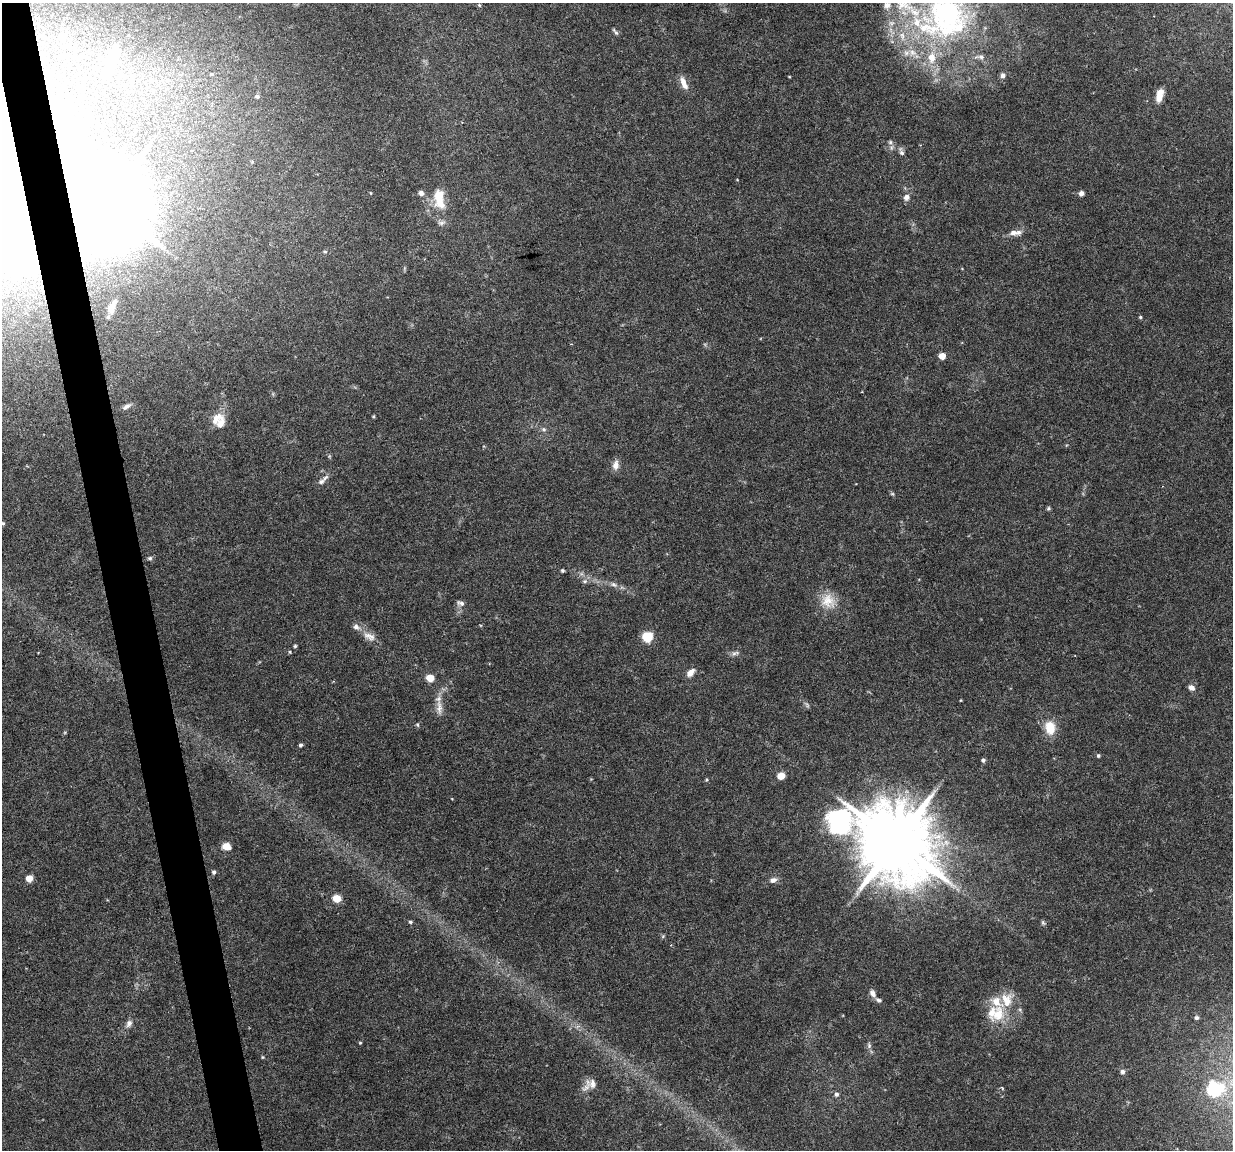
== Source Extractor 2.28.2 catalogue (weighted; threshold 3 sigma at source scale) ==
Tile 11 of 4 x 4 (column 3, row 3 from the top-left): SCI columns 2461-3691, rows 1182-2329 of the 4923 x 4704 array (HDU 1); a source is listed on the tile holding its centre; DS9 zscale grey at full resolution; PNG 1235 x 1152 px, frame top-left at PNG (2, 3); no overlay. Shown black and unused: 3% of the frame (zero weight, under 4 of 8 exposures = <1% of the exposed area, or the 3 px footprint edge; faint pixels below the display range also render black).
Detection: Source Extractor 2.28.2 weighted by HDU 2 'WHT'; one run over the whole footprint, this tile lists its part. Background 0.0186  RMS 0.0013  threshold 0.00538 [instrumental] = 3 sigma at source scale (4.09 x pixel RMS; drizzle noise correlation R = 1.36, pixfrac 0.8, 0.0396/0.0396 arcsec/px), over >= 5 px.
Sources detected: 99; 2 too faint to see at this stretch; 1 inside a brighter object's white glare — not listed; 21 inside a brighter listed object's ellipse — not listed separately; the other 75 listed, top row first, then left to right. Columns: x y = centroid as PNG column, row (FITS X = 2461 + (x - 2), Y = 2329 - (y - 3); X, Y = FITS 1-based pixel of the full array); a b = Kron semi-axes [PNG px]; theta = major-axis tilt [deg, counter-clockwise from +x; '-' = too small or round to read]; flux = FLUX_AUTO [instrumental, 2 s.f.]
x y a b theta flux
479 5 5 4 - 0.14
948 13 68 63 63 35
615 32 11 4 -51 0.25
111 58 40 11 73 4.7
212 74 4 3 - 0.12
1003 75 6 6 - 0.45
684 83 18 7 -67 1.2
257 96 5 4 - 0.24
1159 96 16 7 77 1.3
890 142 6 6 - 0.28
901 152 12 5 -71 0.42
370 193 5 3 - 0.1
421 193 6 5 - 0.56
1081 193 5 4 - 0.56
906 197 9 8 - 0.6
439 199 32 15 -81 3.3
105 204 21 18 -40 1500
1013 233 12 8 -4 0.69
325 252 6 4 -6 0.19
112 307 15 7 66 1.2
1140 317 4 4 - 0.15
942 356 5 5 - 1.9
126 406 13 6 31 0.51
373 416 4 4 - 0.13
216 419 22 12 41 1.6
544 429 7 6 - 0.3
616 465 13 8 83 0.77
325 478 12 5 45 0.48
892 494 6 4 -1 0.16
1048 508 5 4 - 0.19
3 523 4 4 - 0.16
150 558 6 5 - 0.24
562 571 4 4 - 0.21
585 581 6 5 - 0.29
613 584 12 6 -20 0.52
828 601 22 19 -52 2.5
461 603 11 6 -17 0.45
369 636 20 9 -23 1.1
647 637 6 5 - 8.3
295 646 4 4 - 0.18
290 652 4 4 - 0.14
735 653 12 5 8 0.41
690 672 12 7 45 0.78
430 678 5 5 - 3.2
1191 688 8 6 -31 0.53
439 707 24 8 -88 1.2
417 725 6 5 - 0.19
1050 728 19 14 -76 2.2
301 745 4 4 - 0.28
1098 756 5 5 - 0.21
983 760 4 4 - 0.33
781 776 5 5 - 2
707 780 5 3 - 0.14
839 822 37 32 -59 19
896 842 21 19 -44 1500
226 846 8 6 -9 1.4
214 872 5 5 - 0.31
29 878 5 5 - 2.1
773 880 9 6 13 0.59
337 898 5 5 - 3.9
410 922 5 4 - 0.19
1043 923 8 4 -63 0.19
663 936 6 4 46 0.16
872 993 11 7 -62 0.61
998 1014 22 18 53 3.4
1197 1018 5 5 - 0.31
129 1023 10 7 59 0.6
360 1043 4 3 - 0.12
869 1045 8 6 -89 0.32
263 1057 5 4 - 0.13
1122 1072 6 6 - 0.38
592 1084 14 10 -87 0.98
1002 1088 6 3 -53 0.12
1215 1089 18 17 - 5.7
836 1094 6 6 - 0.35
Overlapping masked pixels (flux is a lower limit): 1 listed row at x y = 105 204
Isophote crosses this tile's border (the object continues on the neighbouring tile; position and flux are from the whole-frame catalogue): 2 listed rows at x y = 948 13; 3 523